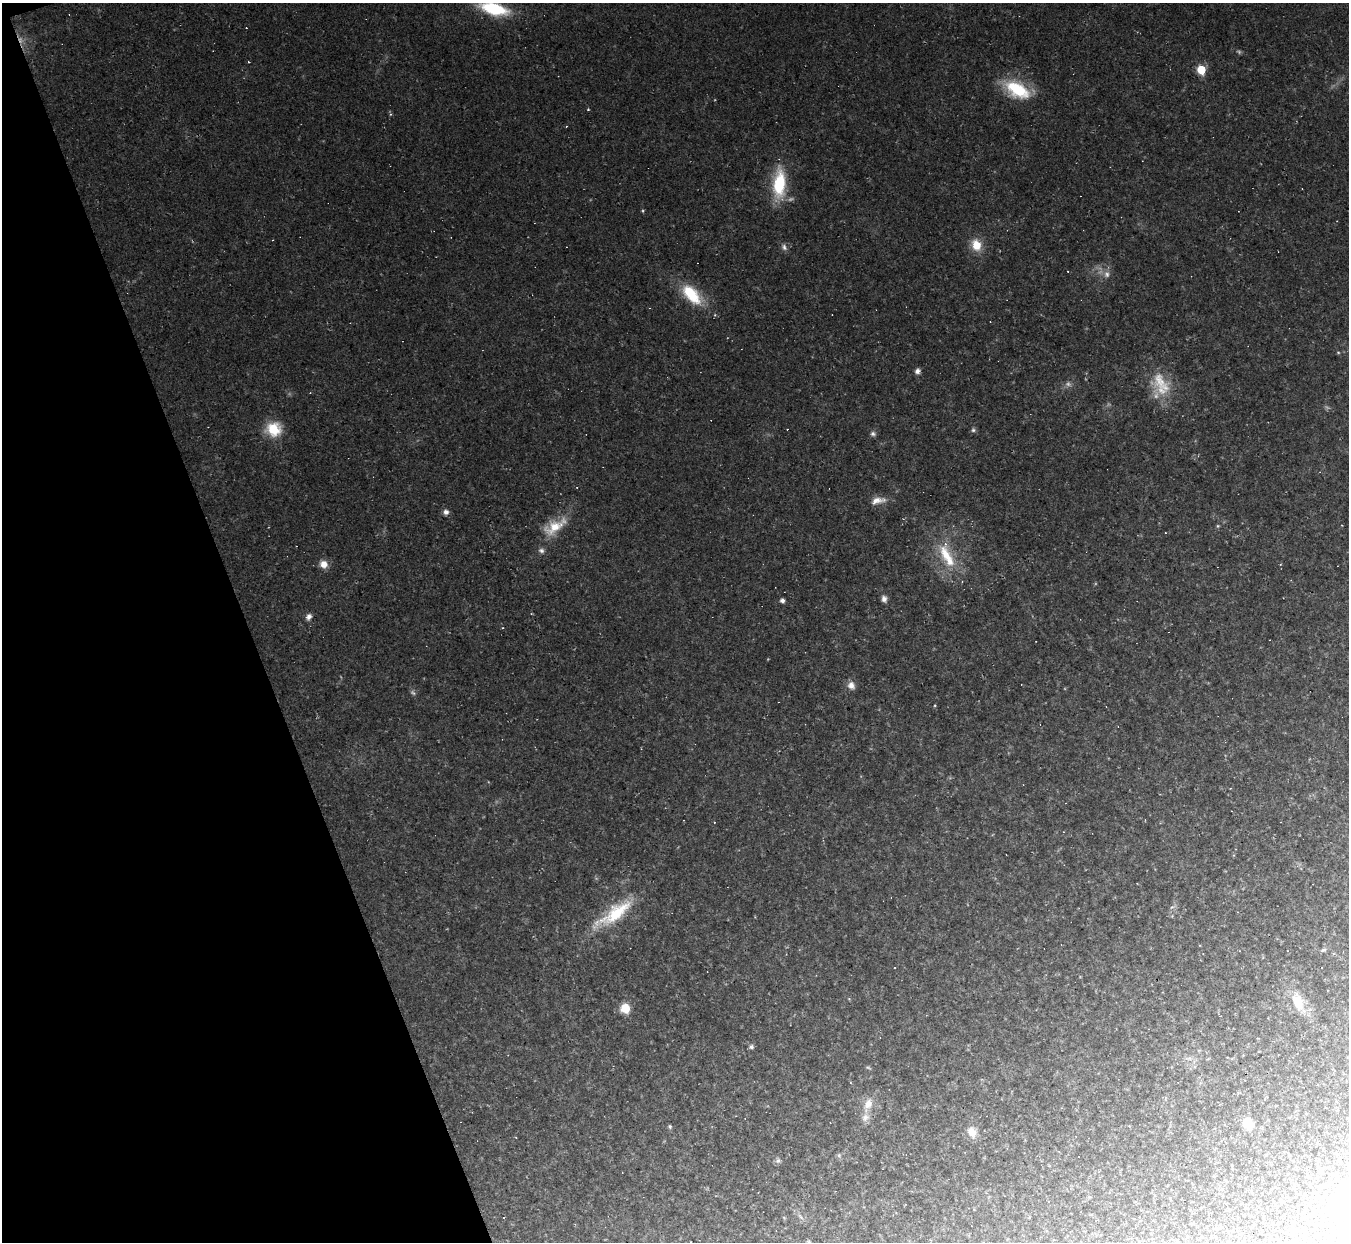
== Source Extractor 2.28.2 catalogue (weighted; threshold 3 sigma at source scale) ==
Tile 5 of 4 x 4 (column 1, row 2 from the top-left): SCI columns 1-1347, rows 2749-3988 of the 5389 x 5373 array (HDU 1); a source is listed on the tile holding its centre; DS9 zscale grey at full resolution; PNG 1351 x 1244 px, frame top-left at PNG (2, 3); no overlay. Shown black and unused: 18% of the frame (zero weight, under 2 of 3 exposures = <1% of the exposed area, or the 3 px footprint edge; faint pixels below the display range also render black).
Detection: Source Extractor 2.28.2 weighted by HDU 2 'WHT'; one run over the whole footprint, this tile lists its part. Background 0.0742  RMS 0.0088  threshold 0.0396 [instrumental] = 3 sigma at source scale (4.5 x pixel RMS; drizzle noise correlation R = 1.50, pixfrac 1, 0.05/0.05 arcsec/px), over >= 5 px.
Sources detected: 57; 3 too faint to see at this stretch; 12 cosmic-ray / hot-pixel residue — not listed; the other 42 listed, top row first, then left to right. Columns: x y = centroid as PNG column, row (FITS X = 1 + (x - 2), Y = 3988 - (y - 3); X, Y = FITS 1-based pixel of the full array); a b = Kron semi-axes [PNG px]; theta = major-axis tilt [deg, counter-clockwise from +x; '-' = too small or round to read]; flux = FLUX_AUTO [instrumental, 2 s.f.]
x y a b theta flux
494 9 25 11 -14 55
1201 70 6 5 - 28
1017 90 33 17 -28 39
779 184 34 15 86 41
976 245 14 11 -74 14
784 247 9 6 -68 2.8
1068 271 2 2 - 0.7
1107 274 8 8 - 4.1
691 294 31 15 -48 32
917 371 7 6 - 3
1161 382 36 17 -54 28
273 429 15 14 - 25
973 430 6 6 - 1.7
873 434 7 6 - 2.1
877 501 22 9 13 8.4
446 512 6 5 - 3.9
1218 526 6 4 90 1.1
555 527 34 14 32 21
541 550 8 6 -32 2.6
947 556 37 12 -60 27
324 564 9 9 - 7
884 599 8 7 - 3.2
782 600 4 4 - 3.4
309 617 8 6 67 3.4
503 628 3 3 - 0.78
851 685 10 9 - 5
413 693 7 4 -19 1.5
714 822 3 2 - 0.57
615 913 50 16 34 43
1324 950 7 4 18 1.4
1298 1002 21 12 -69 16
625 1008 8 8 - 17
751 1047 6 5 - 2.3
1243 1055 3 2 - 0.55
1238 1092 3 3 - 0.75
868 1104 13 10 69 8.5
865 1117 10 9 - 4.8
1248 1124 8 7 - 16
670 1126 5 4 - 1.4
972 1132 13 10 -63 8.3
778 1161 7 6 - 2.3
504 1217 2 2 - 0.72
Isophote crosses this tile's border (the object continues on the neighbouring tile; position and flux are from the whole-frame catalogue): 1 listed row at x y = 494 9